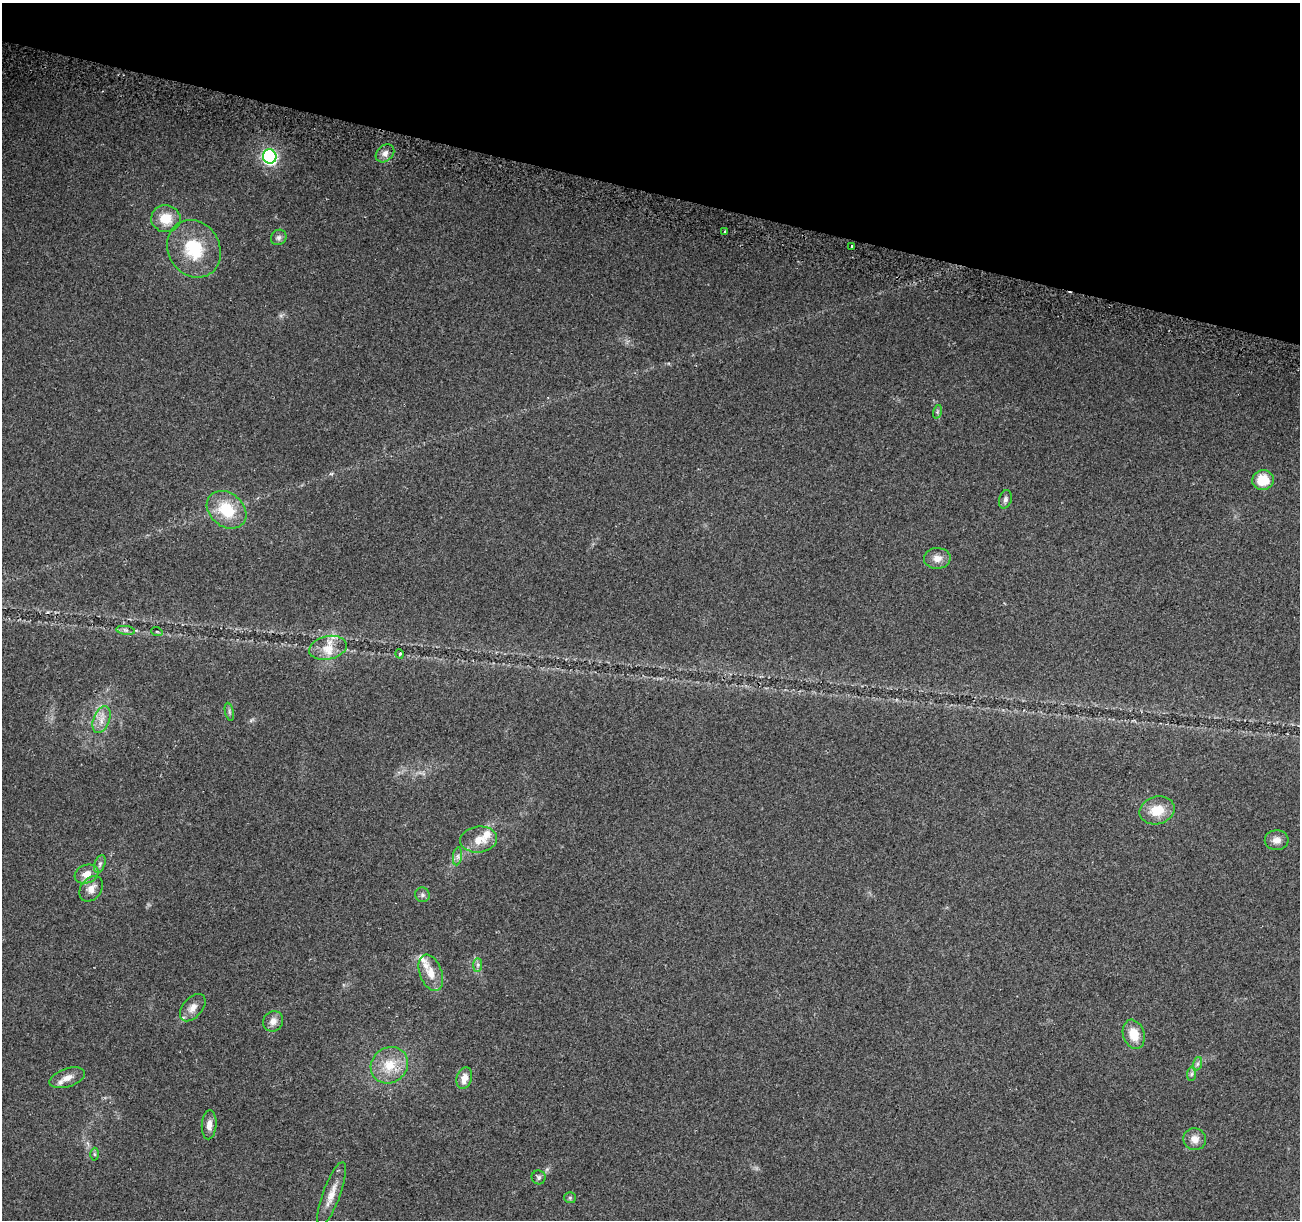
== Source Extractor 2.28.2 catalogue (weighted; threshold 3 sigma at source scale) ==
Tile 2 of 4 x 4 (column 2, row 1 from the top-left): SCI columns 1316-2613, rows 3970-5187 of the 5219 x 5440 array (HDU 1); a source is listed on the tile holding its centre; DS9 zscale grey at full resolution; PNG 1302 x 1222 px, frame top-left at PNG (2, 3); each listed source drawn as its Kron ellipse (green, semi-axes under 4 px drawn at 4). Shown black and unused: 16% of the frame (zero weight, under 2 of 3 exposures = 2% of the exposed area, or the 3 px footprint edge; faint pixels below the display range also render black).
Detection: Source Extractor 2.28.2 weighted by HDU 2 'WHT'; one run over the whole footprint, this tile lists its part. Background 0.227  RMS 0.014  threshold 0.0611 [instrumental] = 3 sigma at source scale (4.5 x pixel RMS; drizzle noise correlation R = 1.50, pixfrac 1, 0.0396/0.0396 arcsec/px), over >= 5 px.
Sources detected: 49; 1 cosmic-ray / hot-pixel residue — neither listed nor drawn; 6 inside a brighter listed object's ellipse — not listed separately; the other 42 listed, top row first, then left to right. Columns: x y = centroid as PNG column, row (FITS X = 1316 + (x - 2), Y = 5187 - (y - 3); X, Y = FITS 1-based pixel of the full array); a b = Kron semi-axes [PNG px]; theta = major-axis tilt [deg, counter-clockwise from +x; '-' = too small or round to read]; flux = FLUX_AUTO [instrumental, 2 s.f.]
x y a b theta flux
385 153 10 7 42 7
270 156 7 6 - 280
166 219 15 13 -10 25
725 232 3 2 - 1.8
279 237 8 7 - 3.9
852 247 3 3 - 16
194 249 30 25 -57 59
937 412 7 4 72 2.2
1263 480 10 10 - 30
1005 499 9 6 74 4.1
227 510 22 16 -39 47
937 558 13 10 2 11
126 630 9 4 -8 3.4
157 632 6 3 -20 1.4
328 648 19 11 12 19
400 654 4 3 - 1.3
229 712 9 4 -77 2.6
101 720 14 8 69 11
1157 810 18 14 15 27
479 839 18 13 7 20
1277 840 12 10 3 9.2
457 856 9 4 82 3.7
100 864 9 5 69 3.4
86 874 12 9 21 12
91 889 14 10 53 11
422 895 7 7 - 3.3
478 965 7 4 89 3
431 973 19 11 -70 18
193 1008 16 9 49 10
273 1021 11 9 52 9.3
1134 1034 15 10 -71 23
1197 1064 7 4 71 3
389 1065 19 17 40 32
1192 1074 7 4 88 2.7
67 1078 18 9 19 12
464 1078 11 7 74 12
209 1125 14 7 86 8.9
1195 1139 11 10 - 11
94 1154 6 4 -89 2
539 1177 7 7 - 3.1
332 1194 34 8 70 18
570 1198 6 5 - 2.1